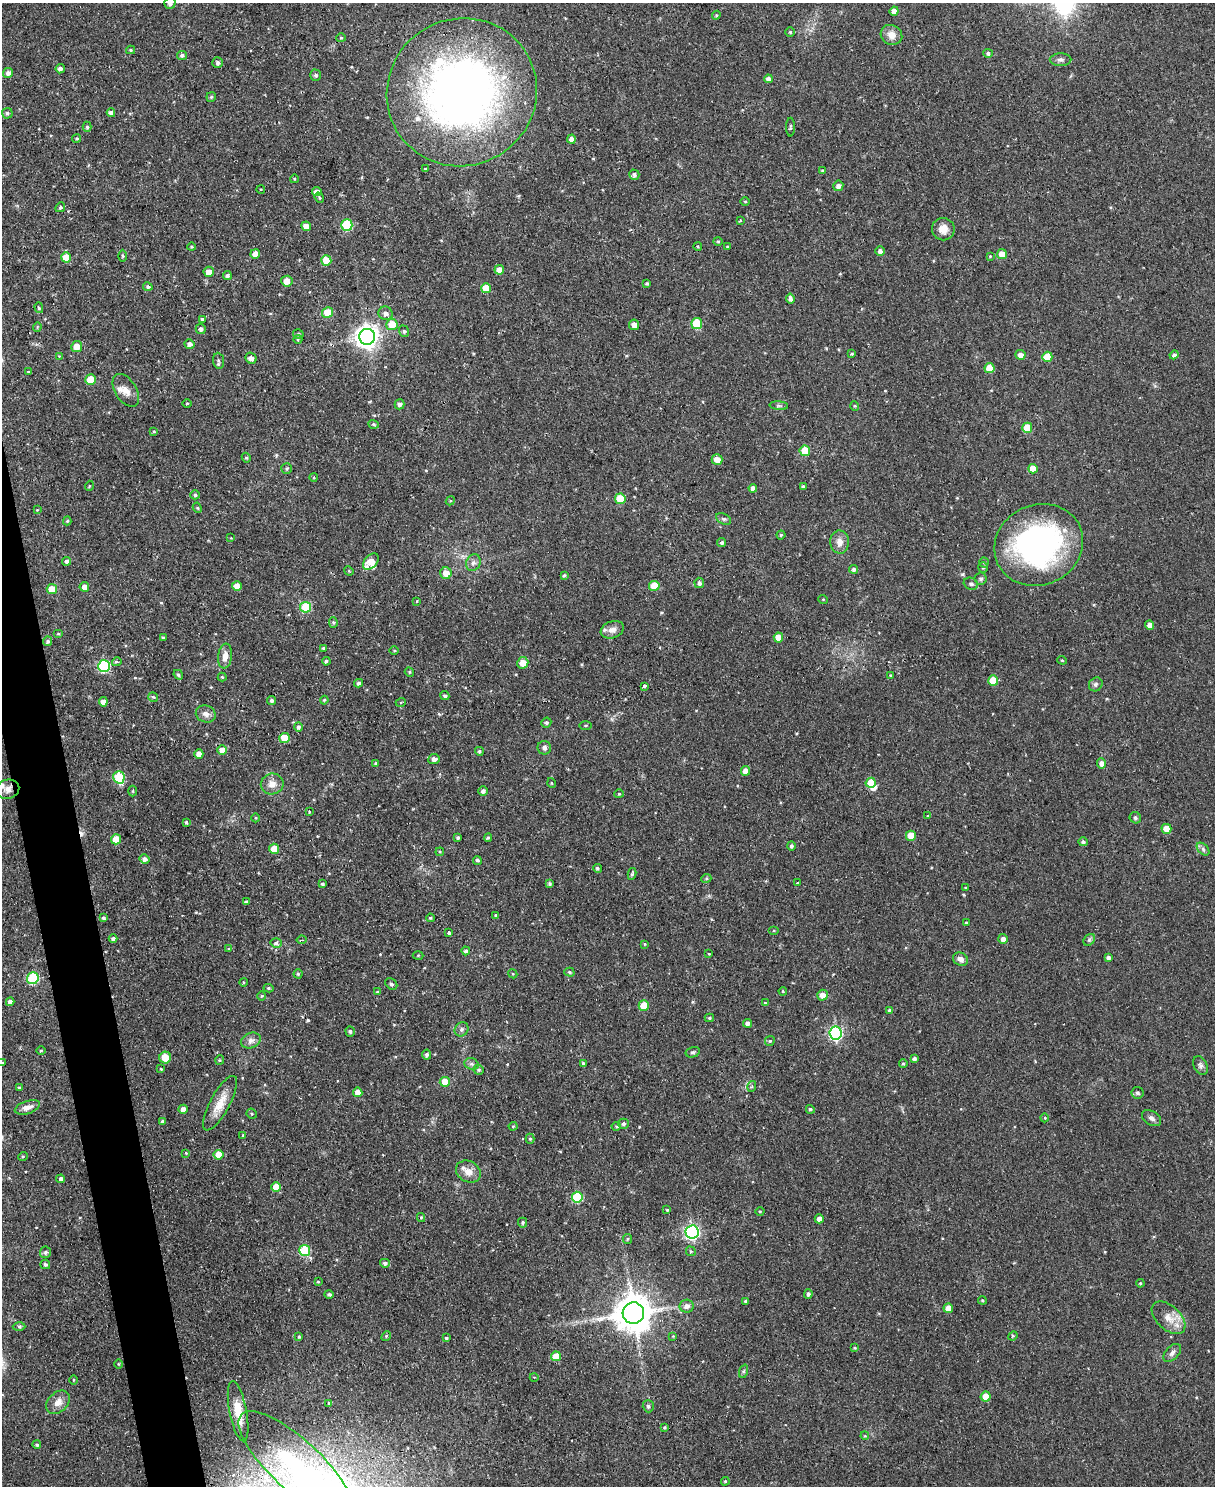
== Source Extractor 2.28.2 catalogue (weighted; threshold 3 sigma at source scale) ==
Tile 7 of 4 x 3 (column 3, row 2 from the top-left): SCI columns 2430-3642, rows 1621-3104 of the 4855 x 4839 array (HDU 1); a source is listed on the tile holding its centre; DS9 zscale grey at full resolution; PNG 1217 x 1488 px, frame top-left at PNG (2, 3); each listed source drawn as its Kron ellipse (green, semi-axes under 4 px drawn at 4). Shown black and unused: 3% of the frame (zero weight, under 2 of 3 exposures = <1% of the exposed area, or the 3 px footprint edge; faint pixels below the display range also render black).
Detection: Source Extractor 2.28.2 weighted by HDU 2 'WHT'; one run over the whole footprint, this tile lists its part. Background 0.0935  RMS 0.0096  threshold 0.0434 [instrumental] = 3 sigma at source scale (4.5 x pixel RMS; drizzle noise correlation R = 1.50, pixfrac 1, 0.05/0.05 arcsec/px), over >= 5 px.
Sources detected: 340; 1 inside a brighter object's white glare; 4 cosmic-ray / hot-pixel residue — neither listed nor drawn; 8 inside a brighter listed object's ellipse — not listed separately; the other 327 listed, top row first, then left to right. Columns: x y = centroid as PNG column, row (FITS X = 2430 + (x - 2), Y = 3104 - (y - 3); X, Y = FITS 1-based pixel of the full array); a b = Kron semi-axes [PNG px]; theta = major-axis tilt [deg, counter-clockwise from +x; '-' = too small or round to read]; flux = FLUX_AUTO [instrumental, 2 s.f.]
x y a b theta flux
170 3 6 5 - 3.1
894 11 4 4 - 6.6
716 15 4 4 - 1.1
790 32 4 4 - 1.3
891 35 11 9 -26 9
341 38 5 4 - 1.2
131 50 4 4 - 1.2
988 53 5 4 - 2.1
182 55 5 4 - 2.4
1061 60 11 6 1 3.2
218 62 5 5 - 2.5
60 69 5 4 - 3.5
8 73 5 4 - 3.9
316 75 5 5 - 2.1
768 79 4 4 - 3.6
462 92 76 73 31 630
211 97 5 4 - 1.5
7 113 5 5 - 1.9
111 113 4 4 - 4.2
87 127 5 4 - 1.6
791 127 9 3 90 1.6
77 138 4 4 - 1.4
571 139 4 4 - 5.7
425 169 3 3 - 0.92
822 170 3 3 - 1
634 175 5 5 - 2.6
294 179 4 3 - 0.73
838 186 5 5 - 4.1
261 189 4 3 - 0.75
317 192 4 4 - 5.2
319 198 5 4 - 1.5
745 201 5 3 - 0.99
60 207 5 4 - 1.5
740 221 3 2 - 0.91
347 225 5 5 - 53
306 226 5 4 - 8.9
943 229 11 11 - 9.3
718 241 5 4 - 1.1
192 247 4 3 - 1.1
698 247 4 3 - 0.86
727 247 3 3 - 0.81
880 251 4 4 - 3.5
255 254 5 5 - 11
1002 254 5 5 - 12
122 256 6 4 -90 1.4
990 256 4 3 - 0.81
66 257 5 5 - 18
326 260 5 5 - 20
499 270 5 5 - 10
209 272 5 5 - 7.4
227 275 4 4 - 2.5
287 281 5 5 - 9
647 284 4 3 - 1.4
148 287 5 4 - 2.1
486 288 5 5 - 18
790 299 5 4 - 3.4
39 308 5 4 - 1.6
328 313 5 5 - 24
386 313 7 6 - 4.4
202 319 4 3 - 1.4
392 324 6 5 - 20
697 324 5 5 - 43
634 325 5 5 - 6.1
37 327 4 4 - 1
201 329 5 5 - 2.8
404 331 6 4 -69 1.6
298 334 5 4 - 1.5
367 337 8 7 - 780
298 339 4 3 - 0.91
189 344 5 5 - 4.2
77 346 5 5 - 14
852 354 4 3 - 1
1020 355 5 5 - 5.3
1174 355 4 4 - 2.5
59 356 4 4 - 0.77
1047 357 5 5 - 21
251 358 6 5 - 4.2
219 361 8 5 -84 2.4
989 368 5 5 - 16
28 372 4 3 - 0.92
91 380 5 5 - 25
126 390 18 10 -58 8.8
187 403 4 3 - 0.74
399 404 5 5 - 3.4
779 406 9 3 -5 1.7
855 406 4 4 - 1
374 424 5 4 - 1.4
1027 428 5 5 - 26
154 431 4 3 - 0.99
805 451 5 5 - 28
246 458 5 4 - 1.4
717 460 5 5 - 11
287 468 5 5 - 1.6
1033 469 5 4 - 13
314 477 4 3 - 0.81
89 486 5 3 - 0.86
803 486 4 4 - 2.2
753 488 4 4 - 3.9
195 495 5 4 - 1.7
620 499 5 5 - 28
450 501 5 3 - 0.97
197 508 5 4 - 1.5
37 510 4 4 - 0.83
724 519 8 5 -25 1.9
67 521 4 4 - 1.4
781 535 4 4 - 1.3
231 538 4 3 - 0.73
840 542 11 9 -87 7.8
722 543 5 4 - 2.2
1039 545 45 40 25 250
67 561 4 4 - 2.8
371 562 9 6 47 16
984 562 5 4 - 1.3
473 563 8 7 - 3.9
983 567 5 4 - 1.4
854 569 4 4 - 2.2
349 571 5 4 - 0.99
446 573 6 5 - 11
564 576 4 3 - 1.6
981 579 6 6 - 2.2
699 583 5 5 - 2.7
971 584 7 5 -27 2.8
237 586 5 5 - 12
654 586 5 5 - 25
84 587 5 4 - 6.6
52 589 5 5 - 16
823 599 5 3 - 0.79
417 601 4 3 - 0.83
305 607 5 5 - 41
333 622 5 4 - 1.5
1150 625 5 4 - 5.3
612 630 12 8 19 6.4
58 633 5 3 - 0.96
778 637 5 4 - 9.3
163 638 4 3 - 1.4
48 641 5 4 - 2.3
323 648 3 3 - 1.3
394 651 5 3 - 0.89
225 656 12 7 82 7.7
1062 660 5 4 - 1
326 661 4 4 - 1.9
117 662 5 4 - 1.6
523 663 6 5 - 11
104 666 6 6 - 87
409 672 5 4 - 1.2
178 675 5 4 - 1.6
890 675 3 2 - 0.81
222 677 4 4 - 1.1
993 680 5 5 - 18
358 683 4 4 - 2.2
1096 684 7 6 - 2.6
644 686 3 3 - 5.9
445 696 5 4 - 1.9
153 697 5 4 - 1.4
272 700 4 4 - 2.1
324 700 4 3 - 0.98
103 702 4 4 - 6.8
401 702 5 3 - 0.84
206 714 10 8 -20 5
546 723 5 4 - 1.7
586 725 6 3 1 1.2
298 727 5 4 - 2.4
285 738 5 5 - 21
544 748 7 6 - 3.3
222 750 5 5 - 9.2
479 751 4 4 - 1.8
199 754 4 4 - 7.6
434 759 6 5 - 4.3
375 763 4 3 - 0.94
1101 763 5 4 - 5.5
746 771 5 4 - 7.1
119 777 6 5 - 50
552 783 5 3 - 0.84
871 783 5 5 - 20
272 784 11 10 - 8.2
8 789 12 9 15 5.6
133 791 5 3 - 0.98
483 791 5 4 - 3.3
619 794 4 4 - 1.2
309 812 3 2 - 1.6
928 816 3 2 - 0.84
256 818 4 3 - 0.83
1135 818 6 5 - 2
186 822 4 3 - 1.7
1166 829 5 5 - 12
911 836 5 5 - 17
458 837 4 4 - 1.9
488 838 4 3 - 1.5
116 839 5 5 - 20
1083 842 5 4 - 1.9
791 846 4 4 - 2.4
274 849 5 5 - 17
1203 849 8 4 -46 2.4
440 852 4 3 - 0.95
145 859 5 4 - 3.8
477 860 5 4 - 1.8
597 868 4 4 - 1.7
632 874 6 4 79 1.5
706 879 5 3 - 1.1
797 883 3 3 - 3.2
322 884 4 3 - 1.4
550 884 4 4 - 2.2
965 887 3 3 - 1.3
246 902 4 4 - 2.6
496 915 4 4 - 1.3
103 918 3 3 - 1.7
430 918 4 3 - 1.3
966 922 4 3 - 0.92
774 930 5 3 - 0.98
449 933 3 3 - 3.4
113 938 4 4 - 2.8
1003 939 5 5 - 4.7
301 940 5 3 - 1
1089 940 6 5 - 1.8
276 943 5 5 - 3.4
645 944 4 3 - 0.89
229 948 4 3 - 3.4
466 951 4 4 - 2.2
709 954 4 2 - 0.63
418 955 5 3 - 0.96
1108 957 4 3 - 2.4
960 959 8 6 -28 4.9
569 972 5 4 - 1.5
298 974 4 4 - 1.4
513 974 5 3 - 0.92
33 978 6 6 - 69
243 982 4 3 - 0.91
391 984 7 5 -40 2
268 988 5 4 - 1.4
783 991 4 3 - 1
377 992 3 3 - 0.89
822 995 5 5 - 7.2
261 996 5 3 - 0.86
10 1002 4 4 - 4.4
765 1003 3 3 - 1.1
644 1006 5 5 - 22
889 1010 3 3 - 1.2
709 1018 5 4 - 1.4
748 1023 4 4 - 4.4
462 1029 7 6 - 2.6
350 1032 5 4 - 2
835 1033 6 6 - 170
251 1040 10 7 21 4.6
770 1041 5 4 - 1.3
41 1050 4 3 - 1.2
693 1052 7 5 15 1.7
427 1055 5 4 - 2.1
165 1058 6 6 - 15
914 1058 4 4 - 2.4
220 1060 5 4 - 1.1
2 1063 3 3 - 0.98
583 1063 4 4 - 2.4
471 1064 7 5 -19 2.5
903 1064 4 3 - 1.4
1201 1066 10 6 -65 3
161 1069 4 4 - 0.9
479 1070 5 5 - 1.8
445 1082 5 5 - 18
752 1086 5 3 - 1.2
20 1088 4 3 - 1.6
358 1092 4 4 - 8.9
1137 1093 6 6 - 2.1
220 1103 30 10 62 17
27 1107 13 6 17 6.9
183 1109 4 4 - 5.6
810 1109 4 4 - 1.6
252 1114 5 4 - 1.3
1045 1118 4 3 - 0.83
1152 1118 10 7 -33 3.8
162 1121 4 4 - 1.2
623 1124 5 5 - 2.2
513 1126 4 4 - 0.99
616 1126 4 4 - 1.2
243 1135 4 3 - 0.77
530 1139 5 4 - 1.4
186 1153 3 3 - 0.95
219 1155 5 5 - 19
23 1156 5 3 - 0.91
468 1172 13 10 -29 9
61 1179 4 4 - 3.5
276 1187 5 5 - 17
577 1197 5 5 - 62
667 1210 4 4 - 0.9
760 1211 4 3 - 1
421 1217 4 4 - 1.1
819 1219 4 4 - 6
523 1223 5 4 - 1.8
692 1232 6 6 - 230
627 1239 5 4 - 1.2
305 1250 5 5 - 54
691 1251 5 4 - 1.4
45 1252 5 5 - 2.4
385 1263 5 4 - 2.7
45 1264 5 4 - 2
318 1282 4 3 - 1
1140 1283 4 3 - 1.1
329 1294 4 4 - 2.4
808 1294 4 4 - 2.6
982 1300 4 3 - 1
746 1301 3 3 - 2
687 1306 7 6 - 5
948 1308 5 4 - 11
633 1313 11 10 - 2600
1169 1318 20 12 -43 13
19 1326 6 4 -1 1.6
386 1336 5 4 - 1.3
673 1336 3 3 - 0.74
1013 1336 5 4 - 1.3
299 1337 4 3 - 1.4
446 1338 4 3 - 1.6
855 1348 4 3 - 1.1
1172 1353 11 6 47 4.2
556 1356 5 5 - 17
118 1364 4 3 - 0.84
744 1371 7 4 71 1.9
534 1377 4 3 - 0.73
74 1380 5 3 - 0.94
986 1396 5 5 - 16
58 1402 13 9 43 8.3
329 1403 4 3 - 1.1
648 1406 6 5 - 2.3
238 1411 31 8 -79 18
664 1427 4 3 - 1.2
865 1436 4 3 - 0.9
37 1445 4 4 - 1.8
296 1465 74 25 -43 95
725 1481 4 4 - 1.1
Overlapping masked pixels (flux is a lower limit): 2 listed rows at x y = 462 92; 8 789
Isophote crosses this tile's border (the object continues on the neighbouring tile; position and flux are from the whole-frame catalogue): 3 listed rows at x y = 170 3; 2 1063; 296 1465